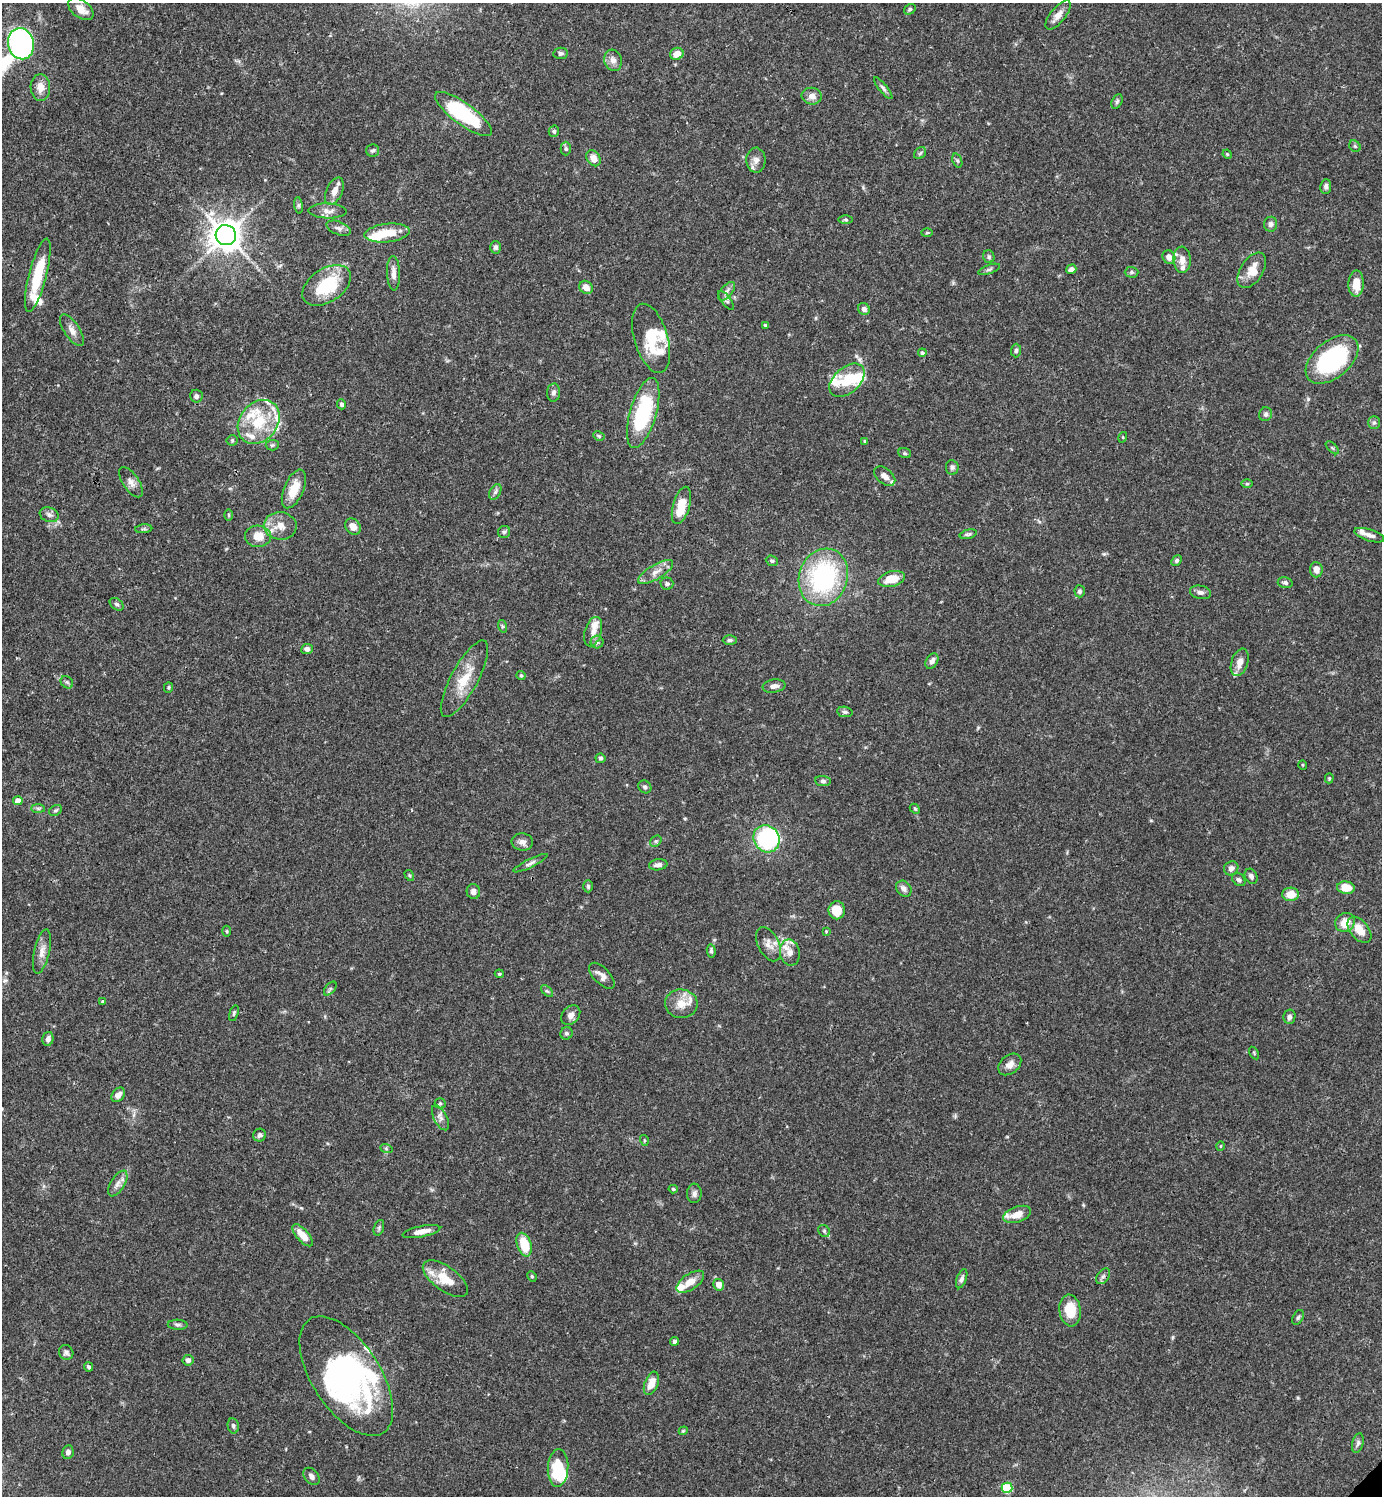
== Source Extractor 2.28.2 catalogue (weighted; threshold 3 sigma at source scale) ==
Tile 11 of 4 x 4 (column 3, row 3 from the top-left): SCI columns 3062-4441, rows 1495-2988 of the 5979 x 5980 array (HDU 1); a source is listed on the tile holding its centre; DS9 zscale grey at full resolution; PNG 1384 x 1498 px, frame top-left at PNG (2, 3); each listed source drawn as its Kron ellipse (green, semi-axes under 4 px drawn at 4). Shown black and unused: <1% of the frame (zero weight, under 3 of 4 exposures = <1% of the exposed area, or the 3 px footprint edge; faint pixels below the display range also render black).
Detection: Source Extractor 2.28.2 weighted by HDU 2 'WHT'; one run over the whole footprint, this tile lists its part. Background 0.0656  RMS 0.0031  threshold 0.0141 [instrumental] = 3 sigma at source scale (4.5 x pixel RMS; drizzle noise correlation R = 1.50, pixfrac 1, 0.05/0.05 arcsec/px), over >= 5 px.
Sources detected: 219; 8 inside a brighter object's white glare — neither listed nor drawn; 20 inside a brighter listed object's ellipse — not listed separately; the other 191 listed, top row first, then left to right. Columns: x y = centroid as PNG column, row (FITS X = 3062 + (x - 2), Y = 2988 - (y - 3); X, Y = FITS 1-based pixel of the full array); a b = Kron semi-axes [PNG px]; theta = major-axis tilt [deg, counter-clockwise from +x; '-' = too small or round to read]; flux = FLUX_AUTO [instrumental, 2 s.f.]
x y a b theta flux
81 9 14 8 -37 3.8
910 9 6 5 - 0.56
1058 15 18 7 51 2.7
21 44 15 13 -76 94
561 53 7 5 9 0.85
677 54 7 6 - 3.1
613 60 11 8 -74 1.9
40 87 13 10 -87 3.2
883 88 13 4 -51 0.93
812 96 10 8 -8 2
1117 101 8 5 63 0.7
464 114 34 11 -36 27
554 131 6 5 - 0.65
1355 146 6 5 - 0.5
566 149 7 5 89 0.6
373 150 6 6 - 0.66
920 153 7 5 44 0.6
1227 154 5 3 - 0.33
593 158 8 6 -55 2.9
756 160 12 9 -89 2
957 161 7 4 -69 0.58
1326 186 7 5 85 0.89
334 191 14 8 65 2.6
299 205 8 4 -82 0.54
328 211 19 7 -1 2.1
846 219 7 3 -1 0.45
1271 224 7 6 - 1.1
339 228 13 6 -22 1.2
387 233 23 9 6 7
927 233 6 4 2 0.36
226 235 10 10 - 460
496 247 6 5 - 0.84
989 257 6 5 - 0.62
1169 257 7 6 - 2.5
1182 260 13 8 -87 2.8
989 269 11 4 20 0.78
1071 269 5 4 - 1.6
1252 270 20 11 57 4.1
1132 272 7 5 -1 0.65
393 273 17 6 -88 2
38 275 38 9 76 12
1356 284 13 7 87 5
327 285 27 16 34 17
586 287 7 6 - 2.4
726 291 11 6 49 1.2
726 300 11 4 -54 0.92
864 309 6 5 - 1.2
765 325 3 3 - 0.34
72 330 18 7 -56 2.2
651 338 36 17 -73 14
1016 351 7 5 89 0.71
922 353 4 4 - 0.73
1332 359 31 18 40 40
847 380 20 13 41 8
553 393 9 6 86 1.1
196 396 6 6 - 0.98
341 404 5 4 - 0.82
643 413 36 13 74 27
1266 414 7 6 - 0.81
259 422 24 19 51 12
1374 423 6 6 - 0.72
599 436 6 4 -28 0.44
1123 437 5 3 - 0.31
232 440 5 5 - 0.45
865 441 4 3 - 0.51
272 445 6 5 - 0.51
1332 448 8 3 -45 0.44
905 453 6 5 - 0.46
952 467 7 6 - 0.77
885 476 12 7 -39 2.2
131 482 17 8 -56 2
1247 484 5 3 - 0.4
294 489 20 9 66 6.1
495 492 8 5 61 0.73
681 505 19 8 74 6.5
49 515 10 7 -19 1.3
229 515 6 4 -89 0.38
280 526 16 13 -6 4.3
353 527 8 7 - 2.5
144 529 8 3 5 0.5
504 532 6 6 - 0.67
968 534 9 4 14 0.61
1369 535 15 6 -18 1.6
258 536 13 10 -2 4.4
1177 560 6 4 48 0.72
772 561 6 5 - 0.62
1316 570 7 6 - 1.9
656 572 20 7 31 2.7
823 577 29 24 71 45
892 579 13 7 13 5.7
1285 583 7 5 -15 0.85
667 584 6 6 - 0.78
1080 591 6 5 - 0.79
1200 592 10 6 -10 1.2
117 604 7 5 -39 0.73
502 626 6 4 -72 0.46
593 632 15 8 74 2.3
730 640 7 4 0 0.69
597 642 6 6 - 0.79
307 649 6 5 - 1.1
932 661 8 5 60 1.4
1240 662 14 8 72 3
521 675 5 3 - 0.42
464 679 43 13 61 9
67 682 7 5 -44 0.66
774 686 11 6 9 1.6
168 687 5 4 - 0.42
845 712 8 5 -9 0.7
600 758 5 5 - 0.58
1303 765 5 3 - 0.27
1329 778 5 4 - 0.39
823 781 8 5 -7 0.74
645 787 7 6 - 0.73
18 801 5 4 - 3.2
38 808 7 4 -1 0.58
915 809 6 4 -43 0.45
56 810 6 5 - 0.56
766 839 14 12 -56 29
656 841 6 5 - 0.55
522 842 10 8 -5 1.7
530 863 19 4 26 1.1
658 865 9 5 8 1.6
1231 868 7 6 - 1.4
409 875 6 3 -59 0.4
1251 876 8 6 -62 1.1
1239 880 7 5 -42 0.82
588 886 6 5 - 0.52
1346 888 9 6 -7 5.9
904 889 9 7 -49 1.6
473 892 7 7 - 1.5
1291 894 8 6 1 4.5
837 910 9 8 - 6.3
1345 922 10 9 - 4.8
1359 930 15 9 -50 4.4
227 931 5 3 - 0.34
826 931 4 3 - 0.26
769 944 18 10 -63 2.9
42 951 23 7 77 2.8
711 951 7 4 -83 0.72
790 953 13 10 -80 2.9
499 974 4 3 - 0.41
602 976 16 8 -45 2
330 989 8 4 50 0.56
547 991 7 4 -43 0.54
103 1002 3 3 - 0.69
681 1004 16 14 -6 4.4
234 1013 8 4 73 0.57
571 1015 11 8 47 1.7
1289 1017 7 6 - 1
566 1033 6 6 - 0.82
48 1039 7 5 75 1.4
1254 1053 7 3 -59 0.3
1010 1064 13 9 39 2.1
118 1095 8 6 51 1.7
440 1103 5 5 - 0.47
440 1118 14 6 -63 1.4
260 1135 6 6 - 0.92
644 1140 5 3 - 0.34
1221 1146 5 3 - 0.26
386 1148 6 4 -20 0.47
118 1183 14 7 58 1.9
673 1189 5 4 - 0.44
694 1193 10 7 86 1.3
1017 1214 14 7 20 3.4
379 1228 8 5 71 0.58
421 1231 19 5 11 2.9
824 1231 6 5 - 0.57
303 1235 13 6 -49 4.7
524 1245 12 7 -72 8
532 1276 5 4 - 0.49
1103 1276 9 5 53 0.9
445 1279 26 12 -36 7.3
962 1279 10 5 69 0.93
690 1282 16 8 35 3.5
719 1285 6 5 - 2.6
1070 1310 16 11 -82 7.8
1298 1317 8 5 62 0.61
178 1325 10 5 -2 0.78
675 1341 4 4 - 0.87
66 1352 8 7 - 1
188 1360 5 5 - 1.2
88 1367 4 4 - 0.75
346 1376 68 34 -57 68
651 1383 12 6 69 4.2
233 1426 7 5 -79 0.75
683 1431 4 3 - 0.29
1358 1443 10 5 76 0.87
68 1452 7 5 78 1.1
558 1468 19 10 86 13
311 1476 9 7 -52 1.2
1007 1488 5 5 - 20